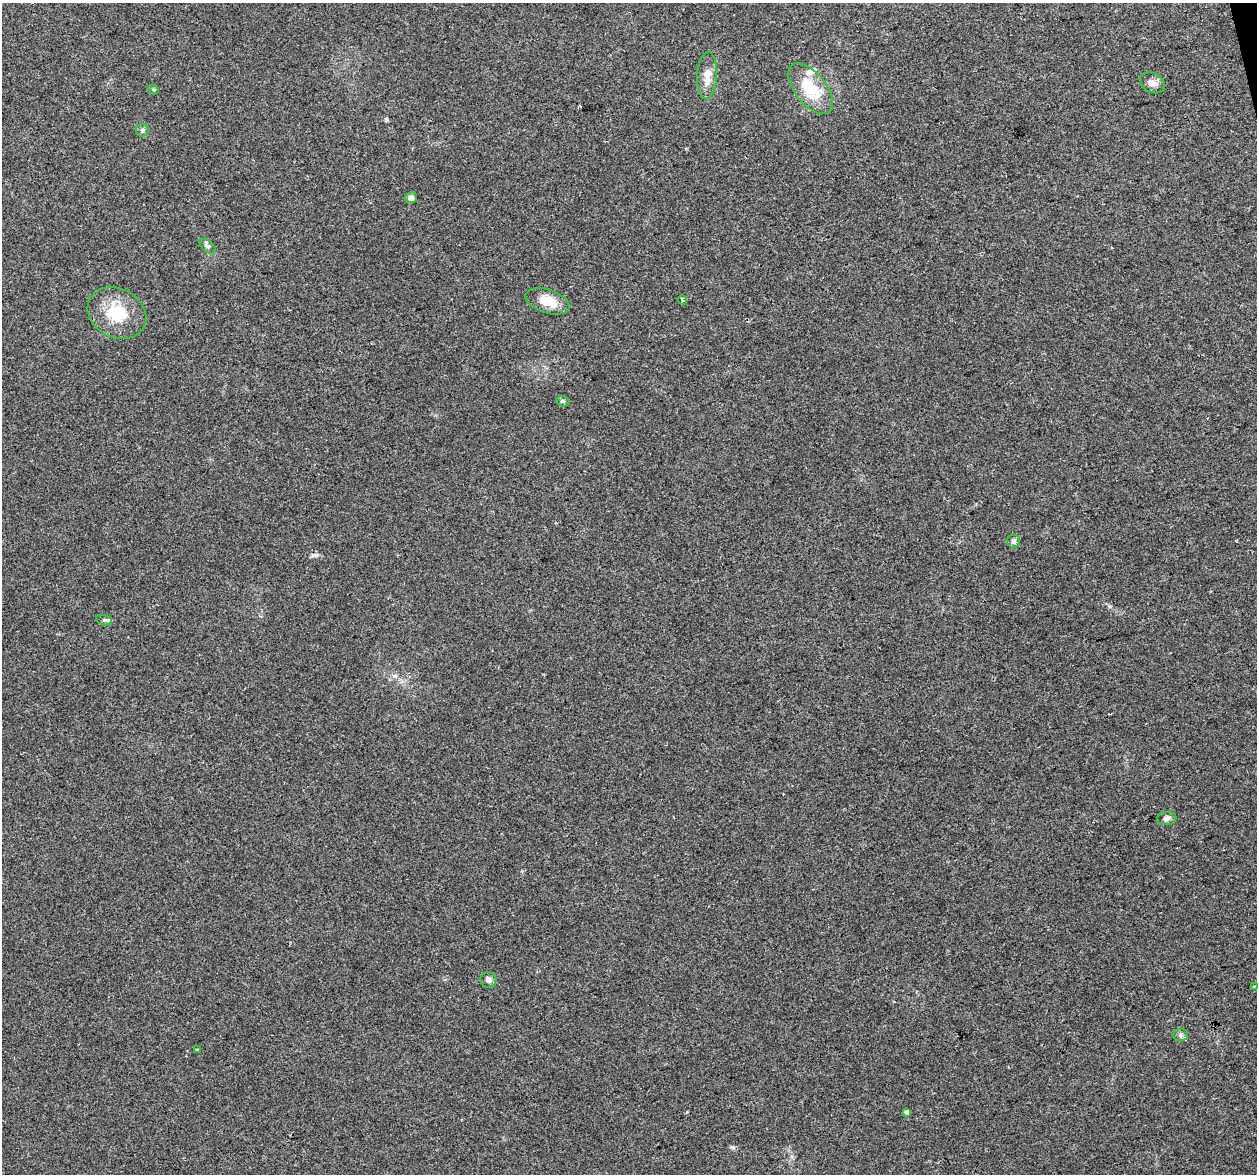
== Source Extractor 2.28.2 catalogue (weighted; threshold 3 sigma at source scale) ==
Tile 10 of 4 x 4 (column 2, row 3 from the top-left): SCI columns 1257-2511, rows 1258-2429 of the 5022 x 4810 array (HDU 1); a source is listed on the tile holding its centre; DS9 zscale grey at full resolution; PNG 1259 x 1176 px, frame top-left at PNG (2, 3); each listed source drawn as its Kron ellipse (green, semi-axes under 4 px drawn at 4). Shown black and unused: <1% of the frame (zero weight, under 2 of 3 exposures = <1% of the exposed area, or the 3 px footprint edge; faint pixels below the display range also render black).
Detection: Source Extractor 2.28.2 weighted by HDU 2 'WHT'; one run over the whole footprint, this tile lists its part. Background 0.0816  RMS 0.0076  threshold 0.034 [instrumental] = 3 sigma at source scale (4.5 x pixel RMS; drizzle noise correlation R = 1.50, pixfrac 1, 0.0396/0.0396 arcsec/px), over >= 5 px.
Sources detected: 21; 1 cosmic-ray / hot-pixel residue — neither listed nor drawn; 1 inside a brighter listed object's ellipse — not listed separately; the other 19 listed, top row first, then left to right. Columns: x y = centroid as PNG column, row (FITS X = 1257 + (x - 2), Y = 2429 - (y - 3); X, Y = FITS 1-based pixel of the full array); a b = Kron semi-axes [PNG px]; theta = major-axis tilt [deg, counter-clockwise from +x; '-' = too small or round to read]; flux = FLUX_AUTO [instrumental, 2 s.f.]
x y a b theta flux
707 75 23 10 87 9.5
1152 83 13 9 -27 4.8
153 89 6 3 -19 0.96
811 89 30 15 -51 28
142 130 6 6 - 1.7
411 198 6 5 - 3.7
208 246 9 5 -38 1.9
682 300 5 4 - 1.5
547 301 23 11 -18 15
117 313 31 24 -28 30
563 401 7 5 -19 1.5
1014 541 6 6 - 1.7
104 620 8 5 -12 1.6
1167 818 10 6 8 2.7
488 980 8 7 - 2.9
1254 986 3 2 - 1.2
1180 1035 7 6 - 2
198 1050 3 3 - 1.9
907 1112 4 4 - 2.5